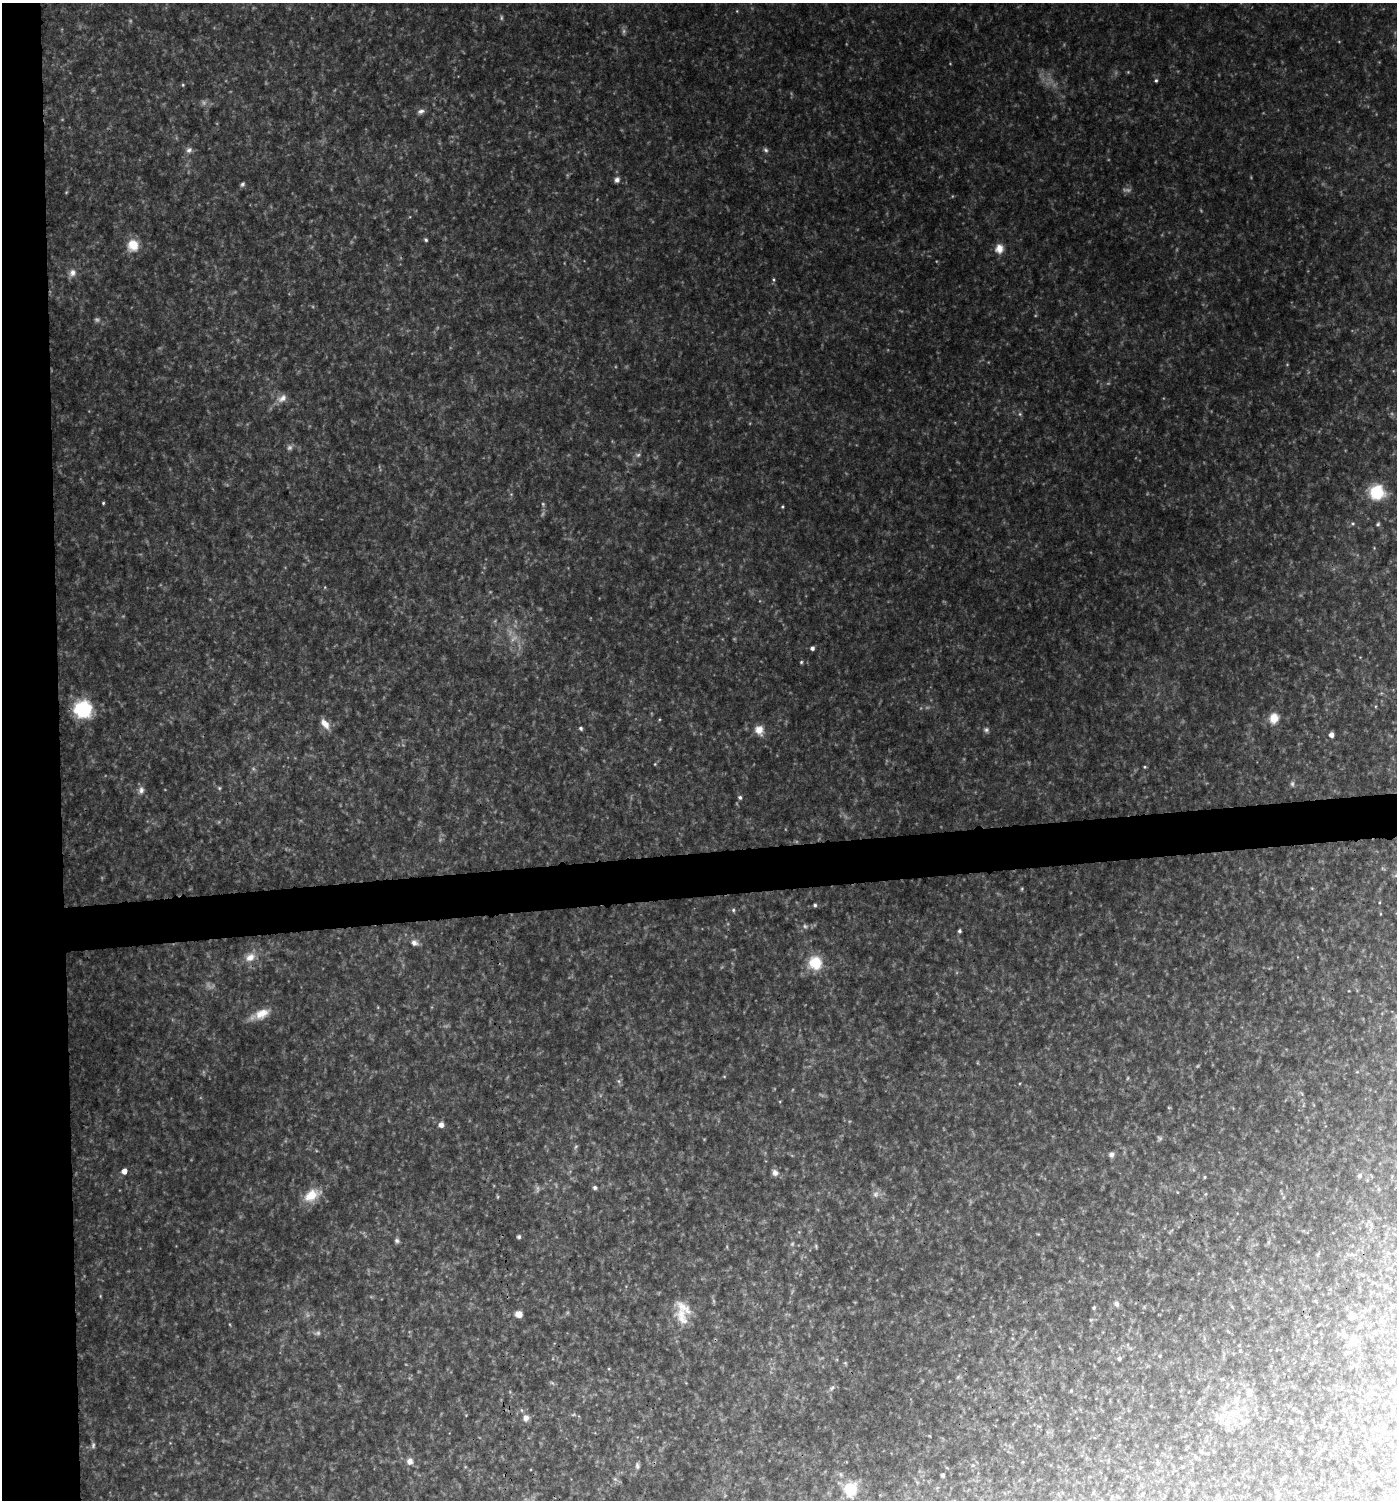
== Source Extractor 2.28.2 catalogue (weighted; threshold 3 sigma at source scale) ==
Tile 4 of 3 x 3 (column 1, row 2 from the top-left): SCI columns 6-1400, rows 1498-2995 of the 4238 x 4492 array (HDU 1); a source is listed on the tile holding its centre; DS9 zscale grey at full resolution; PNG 1399 x 1502 px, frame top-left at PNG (2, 3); no overlay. Shown black and unused: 7% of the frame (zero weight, under 3 of 4 exposures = <1% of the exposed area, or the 3 px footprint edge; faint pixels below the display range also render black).
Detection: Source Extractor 2.28.2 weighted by HDU 2 'WHT'; one run over the whole footprint, this tile lists its part. Background 0.0914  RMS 0.0075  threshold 0.0339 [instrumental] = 3 sigma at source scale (4.5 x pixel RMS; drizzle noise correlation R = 1.50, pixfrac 1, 0.0396/0.0396 arcsec/px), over >= 5 px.
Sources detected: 97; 13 too faint to see at this stretch — not listed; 1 inside a brighter listed object's ellipse — not listed separately; the other 83 listed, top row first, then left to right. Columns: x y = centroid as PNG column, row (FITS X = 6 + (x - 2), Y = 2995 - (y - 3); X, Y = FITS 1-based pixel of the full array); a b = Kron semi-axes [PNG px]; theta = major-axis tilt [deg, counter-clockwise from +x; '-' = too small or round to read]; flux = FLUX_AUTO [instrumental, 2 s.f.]
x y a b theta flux
501 18 8 4 -82 1.2
1156 80 5 4 - 1.2
183 85 5 4 - 0.8
421 111 10 6 12 2.7
189 150 9 7 41 2.9
766 150 7 5 -34 1.7
617 180 7 6 - 2.7
242 184 6 5 - 1.5
426 240 5 4 - 1.2
133 245 14 13 - 12
999 249 11 10 - 6.9
72 273 10 8 71 4.1
774 280 5 3 - 0.94
282 398 14 9 35 5.6
1020 414 6 4 -72 1.2
1377 492 15 15 - 25
103 503 4 3 - 0.86
782 507 4 3 - 0.84
1353 523 5 3 - 0.93
1378 524 5 4 - 1.1
812 648 5 4 - 2.4
801 662 4 4 - 0.97
83 709 17 16 - 45
1274 718 13 11 76 9.2
325 724 15 8 -51 6.5
581 728 4 4 - 1.5
759 730 12 10 -65 7.5
986 730 7 6 - 1.8
1331 735 4 4 - 4.7
655 764 4 4 - 0.67
1145 767 4 4 - 0.82
219 788 5 5 - 1
141 790 10 8 78 3.6
740 797 5 5 - 1.5
1022 889 5 4 - 0.9
815 905 4 4 - 1.5
733 910 5 4 - 1.2
959 931 4 3 - 1.6
414 943 10 8 -31 3.7
250 957 13 10 33 7.5
815 963 17 17 - 21
262 1014 21 12 24 11
619 1081 6 4 -89 1.5
441 1125 5 5 - 4.8
576 1147 7 4 45 1.2
1111 1155 7 7 - 2.4
124 1171 5 5 - 5.8
775 1173 9 7 -66 3.5
1359 1176 6 5 - 1.8
1205 1177 5 3 - 0.72
595 1188 5 5 - 1.8
875 1194 8 8 - 3.2
311 1195 19 13 36 16
519 1237 4 4 - 1.3
397 1241 7 6 - 1.8
792 1244 6 4 45 1.1
816 1246 6 4 -73 1
1116 1304 8 7 - 2.3
1094 1308 5 4 - 1
519 1314 7 7 - 5.5
1352 1315 7 6 - 3.9
682 1316 27 15 -69 15
1360 1326 6 4 30 1.3
318 1333 7 6 - 1.9
1339 1334 5 5 - 0.95
1353 1340 11 11 - 4.9
1347 1353 6 3 -18 0.86
1119 1358 5 4 - 1.8
552 1383 7 4 -19 1.3
832 1388 10 6 44 2.2
1249 1392 12 7 69 3.7
1236 1401 8 6 69 2.8
1233 1413 17 9 6 10
526 1418 10 9 - 4.3
1217 1418 9 6 56 2.6
93 1445 8 5 89 1.7
1301 1452 3 3 - 0.87
410 1461 9 9 - 4
637 1466 9 6 -78 2
943 1475 4 3 - 2
615 1479 5 5 - 1.4
1360 1481 4 4 - 0.67
850 1489 17 15 75 25